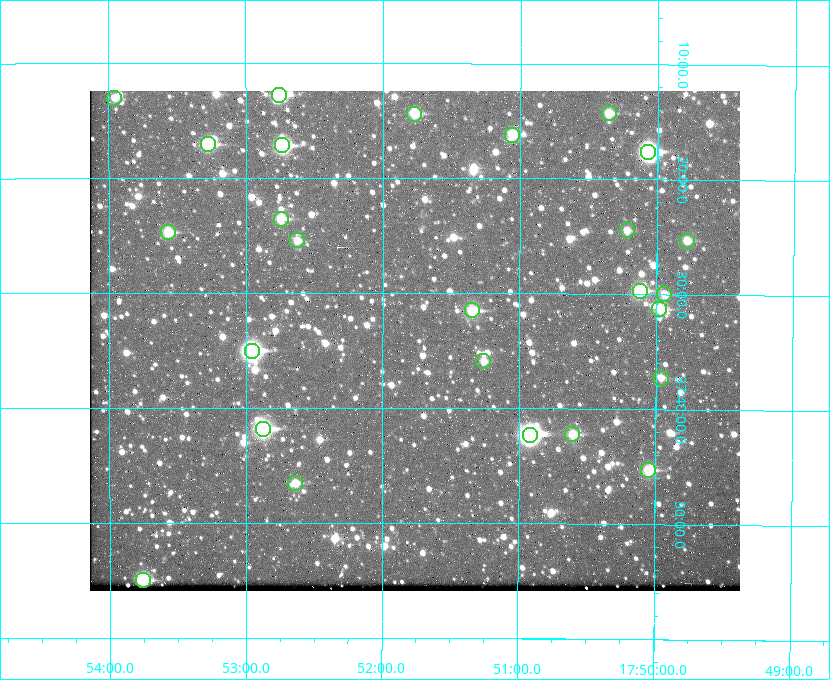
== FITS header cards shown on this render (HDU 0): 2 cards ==
NAXIS1  =                  650 / Width of table row in bytes
NAXIS2  =                  500 / Number of rows in table

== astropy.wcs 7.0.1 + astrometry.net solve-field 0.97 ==
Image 650 x 500 px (HDU 0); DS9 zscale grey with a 90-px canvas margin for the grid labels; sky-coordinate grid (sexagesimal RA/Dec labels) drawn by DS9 from the SOLVED WCS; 26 Tycho-2 reference stars matched to detected sources circled (green)
Header WCS: none
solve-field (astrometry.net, Tycho-2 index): SOLVED blind (the file carries no WCS)
Solved WCS: RA---TAN-SIP/DEC--TAN-SIP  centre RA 17:51:46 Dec +37:34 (267.94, +37.57 deg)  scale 5.22 arcsec/px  FOV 56.5' x 43.5'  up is +180 deg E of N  parity flipped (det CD > 0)
(file carries no celestial WCS; the grid is the blind solution)
Tycho-2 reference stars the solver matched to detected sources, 26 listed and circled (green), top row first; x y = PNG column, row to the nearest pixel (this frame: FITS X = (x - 90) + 1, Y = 500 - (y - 91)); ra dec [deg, ICRS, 3 dp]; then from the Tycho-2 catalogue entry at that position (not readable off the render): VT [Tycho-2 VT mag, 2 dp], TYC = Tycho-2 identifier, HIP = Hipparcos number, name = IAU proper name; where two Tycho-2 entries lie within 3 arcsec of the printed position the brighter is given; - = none
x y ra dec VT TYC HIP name
279 95 268.189 +37.213 9.71 2620-542-1 - -
114 98 268.489 +37.217 11.29 2620-732-1 - -
609 113 267.589 +37.238 11.09 2619-212-1 - -
414 114 267.943 +37.240 10.39 2620-505-1 - -
512 135 267.764 +37.270 10.17 2620-784-1 - -
208 144 268.319 +37.285 9.88 2620-536-1 - -
282 145 268.183 +37.286 8.98 2620-786-1 87506 -
648 152 267.517 +37.293 8.96 2619-379-1 - -
281 219 268.186 +37.393 10.44 2620-175-1 - -
627 230 267.555 +37.408 11.50 2619-358-1 - -
168 232 268.392 +37.412 10.60 2620-800-1 - -
297 240 268.156 +37.424 11.25 2620-712-1 - -
687 241 267.445 +37.422 11.17 2619-451-1 - -
640 291 267.531 +37.495 10.07 2619-274-1 - -
664 294 267.485 +37.500 11.33 2619-40-1 - -
659 309 267.494 +37.522 10.35 3088-270-1 - -
472 310 267.836 +37.525 9.96 3089-889-1 - -
252 351 268.239 +37.584 8.64 3089-755-1 - -
483 361 267.815 +37.598 11.54 3089-1081-1 - -
661 378 267.491 +37.621 11.40 3088-1284-1 - -
263 429 268.219 +37.697 8.93 3089-671-1 - -
572 434 267.652 +37.703 11.04 3089-693-1 - -
530 435 267.730 +37.705 8.13 3089-1203-1 87349 -
648 470 267.512 +37.755 10.10 3089-2332-1 - -
295 483 268.159 +37.775 11.22 3089-2245-1 - -
143 580 268.439 +37.916 9.61 3089-2268-1 - -